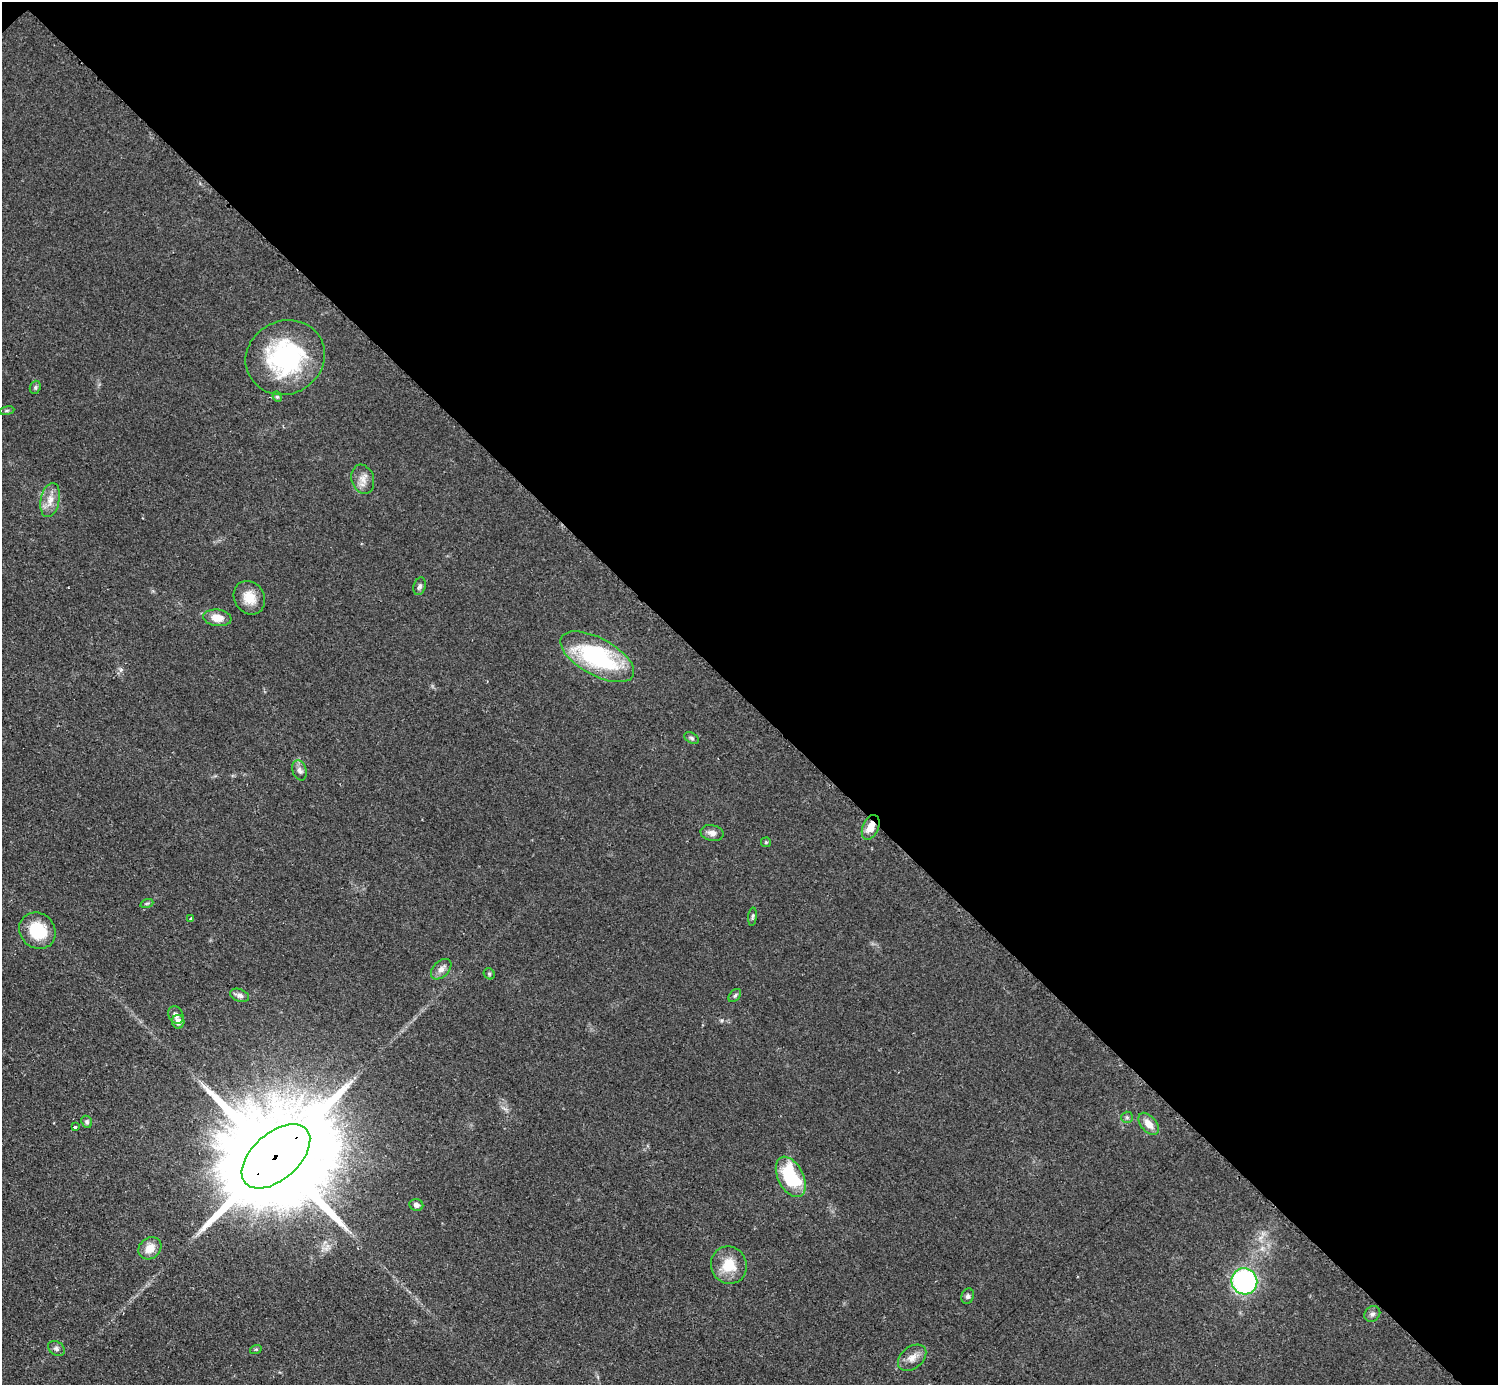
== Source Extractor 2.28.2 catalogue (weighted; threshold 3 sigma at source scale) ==
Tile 3 of 4 x 4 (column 3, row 1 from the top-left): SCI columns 2999-4494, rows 4455-5837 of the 5992 x 5992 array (HDU 1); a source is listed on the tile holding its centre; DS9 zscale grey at full resolution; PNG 1500 x 1387 px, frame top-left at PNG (2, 2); each listed source drawn as its Kron ellipse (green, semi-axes under 4 px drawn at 4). Shown black and unused: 51% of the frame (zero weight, under 2 of 3 exposures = <1% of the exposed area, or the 3 px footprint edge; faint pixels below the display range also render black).
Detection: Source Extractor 2.28.2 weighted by HDU 2 'WHT'; one run over the whole footprint, this tile lists its part. Background 0.0555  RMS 0.0074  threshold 0.0333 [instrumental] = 3 sigma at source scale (4.5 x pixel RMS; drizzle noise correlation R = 1.50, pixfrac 1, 0.05/0.05 arcsec/px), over >= 5 px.
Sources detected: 40; all 40 listed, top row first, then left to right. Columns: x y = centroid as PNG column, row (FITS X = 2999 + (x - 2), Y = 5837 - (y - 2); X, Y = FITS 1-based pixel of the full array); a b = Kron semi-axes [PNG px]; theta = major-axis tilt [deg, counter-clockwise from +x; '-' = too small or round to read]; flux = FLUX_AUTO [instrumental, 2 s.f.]
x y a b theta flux
285 358 40 36 26 97
35 387 7 5 70 1.4
277 397 5 4 - 1.1
7 411 8 4 9 1.2
363 479 15 11 -72 6.2
50 500 17 9 78 7.8
420 586 9 6 71 2.2
249 598 17 15 -58 12
217 618 14 8 -7 10
597 657 41 18 -29 90
692 738 8 5 -27 1.6
299 770 10 7 -71 3
871 827 13 8 66 9.1
712 833 11 8 -14 4.2
766 842 5 5 - 0.89
147 903 6 4 19 1.1
752 917 9 3 85 1.2
191 919 4 3 - 2.4
37 931 19 17 -43 29
441 969 12 8 45 4.5
489 974 6 5 - 1.2
240 995 10 6 -21 3.1
735 996 7 5 49 1.6
176 1015 9 7 -62 3.4
178 1022 7 6 - 4.5
1127 1117 6 5 - 1.4
87 1122 6 5 - 1.4
1149 1124 13 7 -50 7.6
75 1127 4 3 - 2.4
276 1156 41 23 42 29000
791 1177 22 12 -63 51
416 1205 7 6 - 2.8
150 1248 12 10 37 9.6
729 1265 19 17 -67 19
1244 1281 13 13 - 110
968 1296 8 6 68 1.9
1372 1314 8 7 - 2.6
56 1348 9 6 -33 2.4
256 1349 6 3 18 0.84
912 1358 16 11 39 6.7
Overlapping masked pixels (flux is a lower limit): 2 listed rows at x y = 871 827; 276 1156